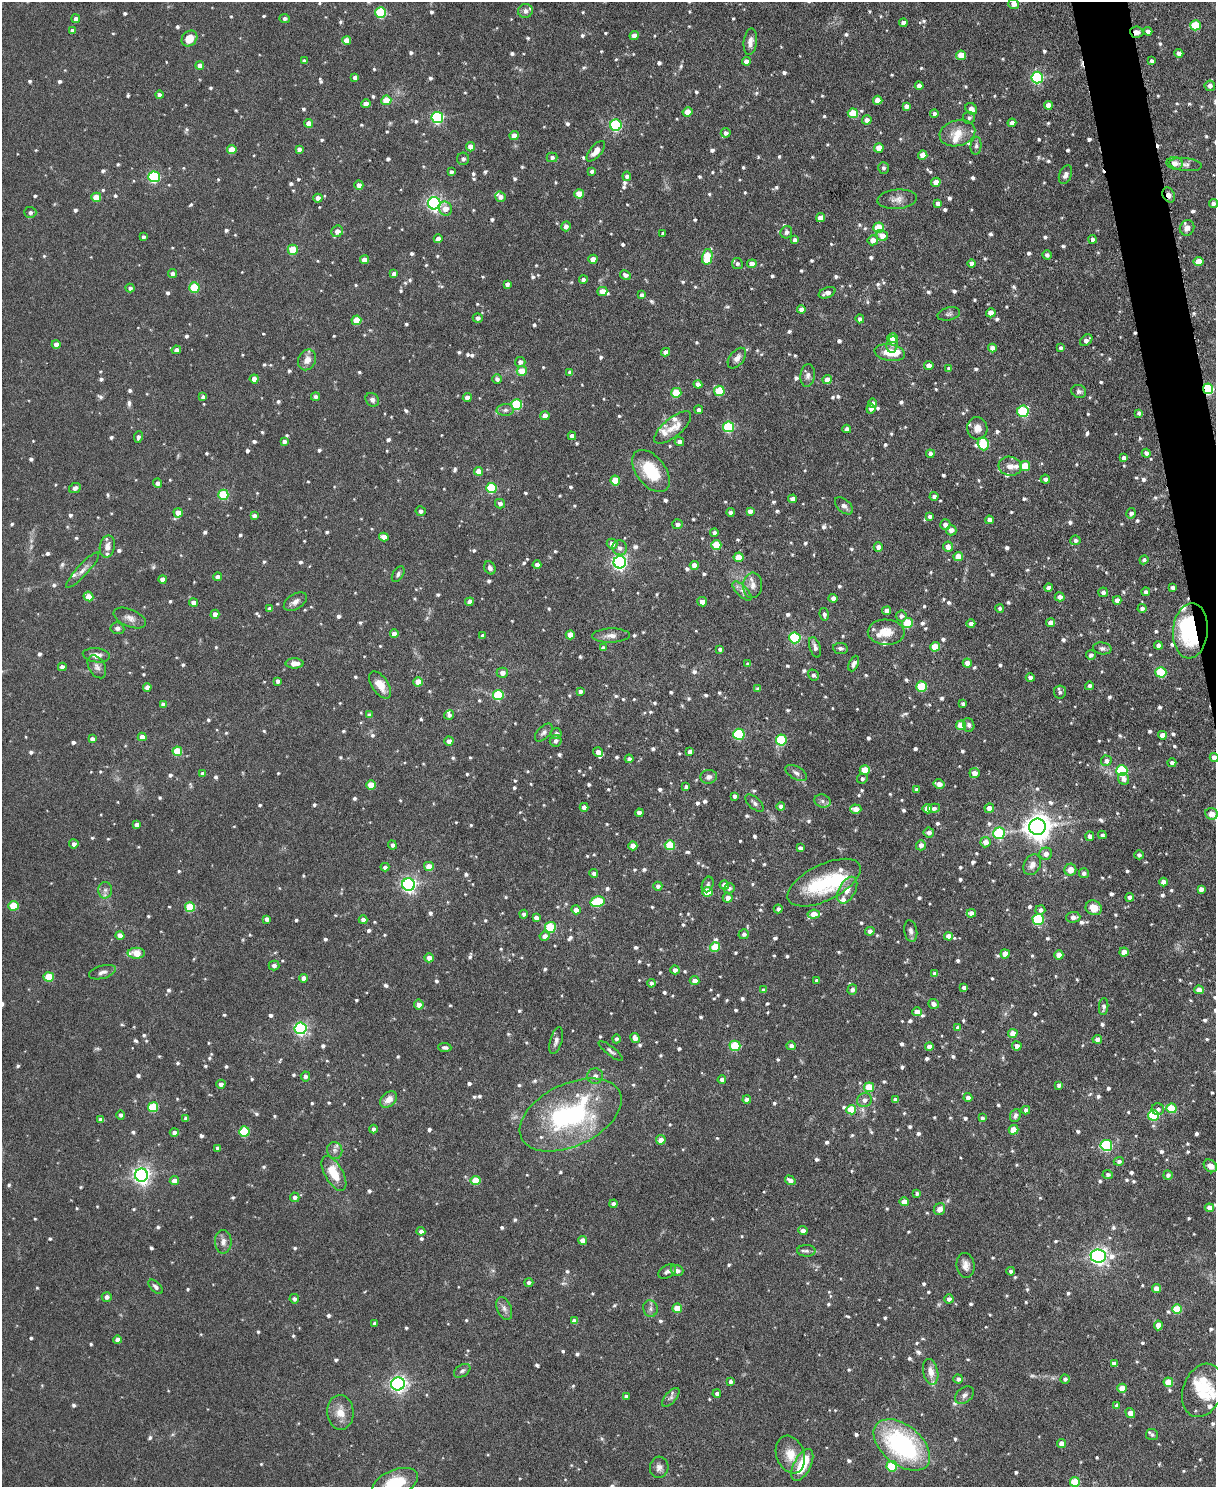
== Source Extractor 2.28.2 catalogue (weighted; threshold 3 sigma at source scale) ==
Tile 6 of 4 x 3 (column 2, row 2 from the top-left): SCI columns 1217-2430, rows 1619-3103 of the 4863 x 4840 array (HDU 1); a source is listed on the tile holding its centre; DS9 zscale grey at full resolution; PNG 1218 x 1489 px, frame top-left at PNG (2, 2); each listed source drawn as its Kron ellipse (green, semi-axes under 4 px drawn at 4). Shown black and unused: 2% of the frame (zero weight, under 3 of 6 exposures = <1% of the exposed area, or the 3 px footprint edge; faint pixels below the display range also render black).
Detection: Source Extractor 2.28.2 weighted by HDU 2 'WHT'; one run over the whole footprint, this tile lists its part. Background 0.124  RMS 0.0043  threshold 0.0176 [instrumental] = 3 sigma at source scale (4.09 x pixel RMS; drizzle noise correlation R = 1.36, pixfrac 0.8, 0.05/0.05 arcsec/px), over >= 5 px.
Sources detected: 1268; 3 too faint to see at this stretch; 5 inside a brighter object's white glare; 3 cosmic-ray / hot-pixel residue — neither listed nor drawn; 24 inside a brighter listed object's ellipse — not listed separately; of the other 1233, all 500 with FLUX_AUTO >= 1.1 (the completeness limit of this list) listed and drawn (733 fainter detections not listed), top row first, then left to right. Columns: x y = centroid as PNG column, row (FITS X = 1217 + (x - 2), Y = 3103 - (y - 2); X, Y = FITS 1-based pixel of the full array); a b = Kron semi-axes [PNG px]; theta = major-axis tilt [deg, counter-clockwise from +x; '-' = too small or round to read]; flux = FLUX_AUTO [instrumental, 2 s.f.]
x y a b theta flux
1014 4 5 5 - 2.7
525 11 7 7 - 1.8
381 12 5 5 - 24
285 18 5 4 - 1.3
76 19 4 4 - 1.8
903 23 4 4 - 2.2
1195 25 5 5 - 15
72 30 4 4 - 1.5
1148 31 4 4 - 1.6
1137 32 6 5 - 2.2
634 36 4 4 - 3.4
189 38 9 7 46 6
347 40 4 4 - 4.6
750 42 13 6 84 2.4
1179 53 4 4 - 2.4
961 55 5 5 - 9.5
304 61 4 3 - 1.2
746 61 4 4 - 2.6
1152 61 4 4 - 1.1
200 65 4 4 - 2.3
355 77 4 4 - 1.6
1037 77 6 6 - 50
919 86 4 4 - 2.5
1210 86 5 5 - 2
159 95 4 4 - 1.5
386 100 5 5 - 7.4
878 100 5 4 - 4.4
366 104 4 4 - 3.6
1048 105 4 4 - 3.2
906 106 4 4 - 1.5
971 109 6 5 - 2.9
688 112 5 4 - 5.5
853 113 5 5 - 12
934 113 4 4 - 1.1
437 118 6 5 - 52
969 118 6 6 - 1.2
867 120 5 4 - 2
309 123 4 4 - 3.3
1012 123 4 4 - 2.1
616 125 6 5 - 44
726 133 5 4 - 1.4
957 133 18 12 15 6
514 136 4 4 - 4.8
976 146 9 5 84 1.2
470 147 4 4 - 3.8
879 148 5 4 - 6.2
299 149 4 4 - 1.9
232 150 5 4 - 7.2
596 151 12 6 50 3.5
923 155 4 4 - 4.7
552 157 5 5 - 1.2
463 159 6 6 - 1.5
1175 163 8 6 -12 3
1186 164 16 6 -6 1.9
883 168 6 5 - 1.1
592 171 4 4 - 1.3
451 172 4 3 - 1.2
1065 175 10 6 67 1.7
627 176 4 4 - 1.2
154 177 5 5 - 46
936 182 4 4 - 4.6
359 185 4 4 - 2.2
579 194 5 4 - 7.8
1169 195 8 6 -60 2.2
96 197 5 4 - 8.1
500 197 5 5 - 2.1
318 198 4 4 - 3
897 199 20 9 5 3.4
434 203 6 6 - 110
938 203 4 4 - 1.9
1213 204 4 4 - 1.5
445 209 7 6 - 3.9
30 212 6 5 - 1.4
820 218 4 4 - 4.2
566 226 5 4 - 1.8
878 228 5 5 - 14
1187 228 8 7 - 2.5
337 231 6 5 - 3.5
786 232 6 5 - 1.2
663 234 4 3 - 1.2
882 236 6 5 - 3.6
143 237 4 3 - 1.2
438 239 4 4 - 2
1093 239 4 4 - 1.3
795 240 4 4 - 1.5
873 240 5 5 - 3.9
293 250 5 5 - 12
1047 255 5 4 - 1.2
707 257 8 5 77 17
593 259 4 4 - 3.2
364 260 4 4 - 3.4
1199 262 5 4 - 5.3
972 263 4 4 - 2.1
737 264 5 5 - 1.1
752 264 4 4 - 2.7
172 273 4 4 - 1.6
394 274 4 4 - 1.6
625 275 6 4 -28 1.5
583 279 4 4 - 1.2
507 284 4 4 - 1.6
194 287 5 5 - 16
130 288 4 4 - 1.3
602 291 5 4 - 4.7
827 293 9 5 22 2.6
642 295 4 4 - 1.3
801 309 4 4 - 1.8
991 313 4 4 - 4.1
949 314 11 6 14 1.3
478 318 5 5 - 1.5
860 319 4 4 - 1.6
356 320 5 4 - 11
893 338 5 5 - 9.3
1086 340 7 5 38 1.9
56 344 4 4 - 2.9
892 344 8 5 81 1.2
992 348 4 4 - 2.9
1060 348 4 4 - 1.2
176 350 4 4 - 1.6
665 352 4 4 - 2
890 352 15 8 -10 7.9
737 358 12 7 52 2.5
307 360 11 8 64 3.5
520 362 5 5 - 1.7
929 365 5 4 - 2.4
949 369 4 4 - 1.4
522 371 5 5 - 6.8
570 372 4 4 - 1.5
808 375 11 7 82 1.9
254 379 4 4 - 3
497 379 5 5 - 1.3
827 380 4 4 - 3.2
698 384 4 4 - 2.5
1208 389 5 5 - 44
719 391 5 5 - 16
1079 391 7 6 - 1.2
676 393 5 5 - 13
203 397 4 4 - 1.3
315 397 4 4 - 1.4
467 398 4 4 - 3
372 400 7 6 - 1.4
872 403 4 4 - 1.5
517 404 5 5 - 27
871 409 5 4 - 1.8
505 410 9 5 2 1.2
699 410 4 4 - 1.7
1023 411 6 5 - 32
1139 413 4 3 - 1.1
545 416 5 4 - 2.6
673 427 23 9 40 5.4
728 427 5 5 - 28
977 428 11 10 - 3.3
847 429 4 4 - 1.9
572 436 4 4 - 1.8
138 437 6 4 81 1.2
284 441 4 4 - 1.3
679 441 5 4 - 2
983 444 6 5 - 22
1146 453 4 4 - 1.5
930 454 4 4 - 1.5
1124 458 4 4 - 1.7
1010 466 12 9 -11 3
1025 466 5 5 - 11
478 471 4 4 - 4.5
651 471 24 14 -52 17
1045 479 5 4 - 1.6
615 480 5 5 - 10
157 483 5 4 - 1.7
75 488 6 5 - 1.4
491 488 5 5 - 26
223 495 5 5 - 18
934 496 4 4 - 1.4
793 499 4 4 - 2.4
500 504 5 4 - 1.5
844 506 11 6 -41 2
421 511 5 5 - 1.3
750 511 4 4 - 2
730 512 4 4 - 1.4
178 513 5 4 - 4.2
1131 513 5 4 - 1.5
254 516 4 4 - 1.7
930 516 4 4 - 1.3
989 520 4 4 - 2.2
677 524 5 5 - 1.6
945 525 5 5 - 2
951 530 5 5 - 2.2
714 532 4 4 - 1.2
384 537 5 4 - 3.2
1075 540 5 5 - 1.2
612 544 5 5 - 2.5
716 545 5 5 - 14
107 547 11 7 79 3
878 547 5 4 - 2.5
948 547 5 5 - 3.2
620 548 7 7 - 2
958 556 5 4 - 6.4
739 557 5 5 - 7.7
1144 560 5 4 - 1.2
620 562 6 6 - 110
537 565 4 4 - 1.7
694 565 4 4 - 3
490 568 7 5 -63 1.3
83 570 23 5 47 2.7
398 574 9 5 59 1.1
217 577 4 4 - 1.9
163 579 4 4 - 2.6
753 585 13 9 88 3
1049 588 4 4 - 2
1173 588 4 4 - 1.6
742 591 12 5 -45 1.6
1103 592 5 5 - 1.4
1146 592 4 4 - 1.2
88 596 5 4 - 5.5
1060 597 5 4 - 2.4
833 598 4 4 - 2.1
1117 600 4 4 - 2.3
295 602 13 7 32 2.1
469 602 4 4 - 2.5
702 602 5 4 - 2.7
194 603 4 4 - 3.3
1000 608 4 4 - 1.1
1142 608 4 4 - 1.2
270 609 4 4 - 1.4
887 611 4 4 - 2.3
215 614 4 4 - 2.5
824 614 6 4 -81 1.3
901 616 5 5 - 1.5
130 618 17 8 -23 2.8
908 623 5 5 - 15
1051 623 4 4 - 2.9
971 624 4 4 - 2.2
117 628 7 6 - 1.4
1190 631 28 17 85 35
886 632 18 12 -3 6.5
394 634 4 4 - 3
570 635 4 4 - 6
483 636 4 4 - 1.3
611 636 19 7 2 2.7
795 638 5 5 - 37
1158 645 4 4 - 1.9
815 647 10 5 -73 1.8
935 647 5 5 - 8.3
603 648 4 4 - 1.3
841 648 7 5 -7 1.1
1102 648 9 6 -7 1.3
720 649 4 3 - 1.1
96 655 13 7 -6 3.2
1091 655 5 4 - 1.4
294 663 9 5 -1 3.2
967 663 4 4 - 3.5
748 664 4 4 - 1.4
854 664 8 4 65 1.5
62 667 4 4 - 2
97 667 12 8 -59 2
1161 672 5 5 - 22
502 673 5 5 - 2.1
813 675 6 5 - 1.4
1030 678 4 4 - 1.7
278 681 4 4 - 1.6
418 682 5 4 - 5.5
380 685 15 8 -55 5.2
1089 686 4 4 - 1.1
147 687 4 4 - 2.5
922 687 5 5 - 22
758 689 4 4 - 1.3
580 691 4 4 - 1.2
1060 692 6 6 - 1.3
498 695 5 5 - 22
163 704 4 4 - 1.6
963 704 4 3 - 1.3
369 715 4 4 - 1.4
449 715 5 4 - 1.2
961 725 5 5 - 11
969 725 7 5 -72 1.3
544 732 11 6 45 1.5
556 734 5 5 - 1.6
739 734 5 5 - 38
1162 735 4 4 - 3.5
142 737 4 4 - 3
92 739 4 4 - 2.2
781 740 5 5 - 25
449 741 4 4 - 2.3
556 741 6 5 - 1.4
177 751 5 5 - 14
598 752 5 4 - 2.5
690 752 4 4 - 2.1
1214 757 4 4 - 3.1
629 759 4 4 - 1.5
1106 761 5 5 - 1.5
1172 763 4 4 - 1.3
865 770 5 4 - 9.4
1122 771 6 5 - 38
796 773 12 6 -30 1.8
974 773 5 5 - 3.3
203 774 4 4 - 1.3
709 777 8 7 - 1.9
862 778 5 5 - 1.1
1124 779 6 5 - 2.2
939 784 5 4 - 2.6
371 785 4 4 - 7.9
686 787 4 4 - 1.1
917 790 4 4 - 1.5
735 796 4 4 - 1.3
822 801 8 6 -18 1.5
754 803 11 5 -41 1.5
781 806 4 4 - 1.5
584 807 4 4 - 2.4
934 808 6 4 13 1.3
989 808 5 4 - 3
856 809 5 4 - 3.5
927 809 5 4 - 4.8
639 813 4 4 - 2.3
1211 814 6 5 - 4.3
137 825 4 4 - 2.3
1037 827 8 8 - 490
929 832 5 5 - 2
999 833 6 5 - 33
1102 835 4 4 - 1.2
1090 836 5 4 - 2.1
985 842 5 5 - 3.7
74 844 4 4 - 1.6
392 845 4 4 - 1.2
670 845 5 5 - 16
921 845 5 5 - 2
633 846 4 4 - 4.3
800 848 4 4 - 1.3
1046 854 6 6 - 2.5
1139 855 4 4 - 1.3
1032 865 11 8 59 2.6
429 866 5 4 - 4.3
385 867 4 4 - 1.2
1070 870 6 6 - 3.7
1084 873 5 4 - 1.3
594 874 4 4 - 1.3
1164 882 4 4 - 2.9
824 883 40 18 26 29
708 884 8 5 68 1.1
409 885 6 6 - 120
724 885 5 4 - 2.2
658 886 4 4 - 1.4
729 888 5 5 - 1.1
1201 889 4 4 - 2.2
105 890 8 7 - 1.7
847 890 14 8 62 3.3
707 892 5 5 - 12
1130 897 4 4 - 2.2
728 898 5 5 - 2.3
598 902 7 5 13 24
13 906 5 5 - 13
190 907 5 5 - 16
1094 908 8 7 - 5.7
778 909 4 4 - 1.3
576 910 5 4 - 2.8
1040 910 5 5 - 1.5
971 913 4 4 - 2.6
524 914 4 4 - 1.2
814 914 6 4 7 6.3
1073 917 7 5 2 2.1
536 918 4 4 - 1.8
267 919 4 4 - 1.4
1038 919 5 5 - 30
363 920 4 4 - 2.1
550 927 5 5 - 22
870 931 4 4 - 1.8
911 931 11 6 -79 1.5
744 934 5 5 - 1.4
120 935 4 4 - 3.5
545 936 5 4 - 2.8
948 936 4 4 - 3
715 947 5 5 - 14
1124 952 5 4 - 3.8
136 953 8 5 -1 6.4
1005 954 4 4 - 5
1059 955 4 4 - 4.5
429 958 4 4 - 2.6
274 966 5 5 - 1.4
675 970 4 4 - 1.8
102 972 14 6 15 1.9
935 974 4 4 - 2.1
49 977 5 5 - 12
304 978 4 4 - 2.8
694 981 5 4 - 2.8
817 981 4 3 - 1.3
651 983 4 4 - 1.2
964 988 4 4 - 2.1
764 990 4 4 - 1.3
852 990 5 5 - 1.7
1199 990 5 4 - 3.1
419 1004 5 5 - 2.6
933 1004 5 5 - 1.9
1104 1007 8 4 86 1.5
917 1012 5 4 - 3.6
300 1028 6 6 - 83
958 1028 4 4 - 1.7
1013 1033 4 4 - 4
635 1038 5 4 - 2.4
616 1039 4 4 - 1.1
1097 1039 4 4 - 2.2
556 1041 14 6 74 1.8
735 1046 5 5 - 22
791 1046 4 4 - 1.5
929 1046 4 4 - 2.3
1017 1046 5 4 - 2.1
445 1047 6 4 -4 1.3
611 1051 15 4 -38 1.3
305 1076 5 4 - 1.3
595 1076 8 8 - 1.6
722 1080 4 4 - 2.1
221 1084 4 4 - 1.8
1059 1085 4 4 - 1.5
869 1087 5 5 - 10
968 1097 4 4 - 1.7
389 1099 10 6 40 3.7
747 1099 4 4 - 1.7
864 1100 7 7 - 2
895 1100 4 4 - 1.7
153 1107 5 5 - 19
1171 1108 5 5 - 12
1158 1109 6 6 - 1.3
851 1110 5 5 - 11
1026 1110 4 4 - 1.4
121 1115 4 4 - 1.2
571 1115 54 31 25 72
1015 1115 7 5 69 1.4
1153 1115 5 5 - 24
186 1118 4 4 - 1.5
982 1118 4 3 - 1.1
101 1120 4 4 - 2.2
373 1129 4 4 - 1.2
1013 1130 5 4 - 7.4
244 1131 5 5 - 22
174 1132 4 4 - 1.6
661 1140 5 4 - 3.1
1106 1145 6 5 - 41
218 1148 4 4 - 1.2
335 1150 8 7 - 1.7
1119 1161 5 4 - 1.4
1210 1166 7 5 -38 3.3
334 1173 19 9 -60 9.5
1108 1174 5 4 - 1.2
141 1175 6 6 - 180
1168 1175 5 4 - 1.4
476 1180 5 4 - 12
790 1180 5 4 - 2.1
174 1181 4 4 - 3.4
917 1194 4 4 - 1.2
295 1197 5 4 - 1.4
904 1202 4 4 - 3.7
614 1204 4 4 - 1.4
1209 1208 4 4 - 2.5
939 1209 6 5 - 2.7
421 1231 4 4 - 1.7
803 1231 4 4 - 1.8
582 1240 4 4 - 3.1
223 1242 12 8 -90 2.3
806 1251 9 6 0 1.1
1098 1256 8 6 -4 180
966 1265 12 9 -85 2.8
677 1270 6 5 - 1.9
667 1271 10 6 33 1.5
1011 1271 4 4 - 1.2
529 1282 4 4 - 1.2
156 1287 9 5 -45 1.3
1156 1289 4 4 - 3.5
107 1297 5 5 - 1.6
294 1299 5 4 - 1.5
949 1299 4 4 - 1.6
504 1308 12 7 -68 2
677 1308 5 4 - 7.4
650 1309 8 7 - 1.5
1177 1309 5 5 - 13
574 1321 4 4 - 2.1
375 1323 4 3 - 1.2
1158 1325 5 4 - 4.1
118 1340 4 4 - 2.7
1114 1363 4 4 - 1.4
462 1371 9 5 33 1.2
931 1372 13 7 -77 3.6
958 1379 5 4 - 1.5
1065 1379 4 4 - 1.1
731 1382 4 4 - 1.2
1168 1382 5 4 - 10
398 1384 7 6 - 130
1122 1388 4 4 - 5.8
1203 1390 27 19 71 13
717 1394 4 4 - 1.4
964 1395 10 7 38 1.7
626 1396 4 3 - 1.3
671 1397 11 5 48 1.4
1117 1406 4 4 - 1.8
340 1412 17 13 -87 5.6
1130 1413 5 4 - 3.2
1152 1435 6 5 - 1.1
1061 1443 4 4 - 3.8
902 1445 33 20 -39 65
790 1455 19 14 -70 6.6
802 1465 17 8 63 13
892 1466 5 5 - 20
659 1467 11 9 78 2.2
1075 1482 5 5 - 14
395 1483 24 13 22 16
Overlapping masked pixels (flux is a lower limit): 4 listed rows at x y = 1137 32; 1169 195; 1208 389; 1190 631
Isophote crosses this tile's border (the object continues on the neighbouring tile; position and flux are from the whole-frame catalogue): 4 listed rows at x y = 1213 204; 1214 757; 1211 814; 395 1483